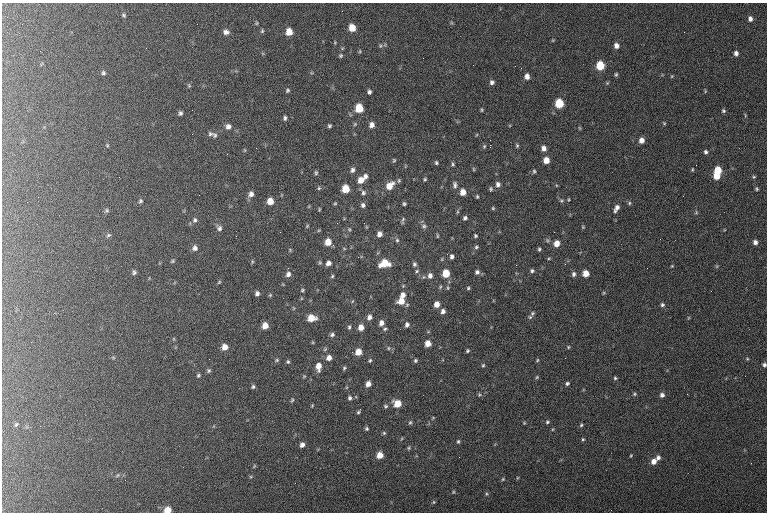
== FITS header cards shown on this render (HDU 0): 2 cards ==
NAXIS1  =                  765 / length of data axis 1
NAXIS2  =                  510 / length of data axis 2

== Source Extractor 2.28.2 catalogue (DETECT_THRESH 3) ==
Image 765 x 510 px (HDU 0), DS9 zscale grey, 1 PNG px = 1 image px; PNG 769 x 514 px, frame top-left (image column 1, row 510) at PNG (2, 3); no overlay
Background 128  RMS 7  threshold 21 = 3 sigma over >= 5 px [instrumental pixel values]
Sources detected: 214; all 214 listed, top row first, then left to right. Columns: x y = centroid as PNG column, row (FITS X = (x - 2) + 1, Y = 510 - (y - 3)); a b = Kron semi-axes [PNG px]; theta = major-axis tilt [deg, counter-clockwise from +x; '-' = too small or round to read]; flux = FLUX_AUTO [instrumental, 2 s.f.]
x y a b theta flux
124 15 5 4 - 650
750 19 6 5 - 1800
257 23 5 3 - 450
352 28 6 5 - 6500
262 31 5 4 - 560
226 32 6 5 - 1700
289 32 6 5 - 5800
684 32 2 2 - 280
553 40 5 4 - 440
380 46 6 3 71 600
616 46 6 5 - 2300
146 48 2 2 - 300
360 51 5 3 - 460
736 53 5 5 - 1600
341 56 4 4 - 620
600 66 6 5 - 13000
103 73 5 5 - 780
616 74 5 4 - 660
527 76 6 5 - 2600
672 76 5 4 - 460
492 82 5 5 - 1300
189 86 5 4 - 610
287 91 5 4 - 670
369 92 4 4 - 1100
559 103 6 6 - 15000
359 108 6 6 - 12000
482 110 5 3 - 530
723 111 5 4 - 750
180 113 5 5 - 1100
745 115 6 3 -73 440
285 118 5 4 - 940
664 123 5 4 - 490
355 124 5 5 - 570
372 125 6 5 - 2400
329 126 3 3 - 740
228 127 7 7 - 1900
579 128 6 4 -88 470
210 134 8 7 - 1200
215 135 7 7 - 1100
490 140 2 2 - 220
641 140 6 5 - 2800
107 145 4 3 - 430
490 145 3 2 - 4600
484 146 6 4 69 700
517 146 6 4 -89 720
544 148 7 6 - 2400
244 150 5 3 - 430
705 152 5 4 - 1000
394 160 5 3 - 560
546 160 6 5 - 4500
436 163 5 4 - 700
453 164 5 4 - 780
473 169 6 4 -88 500
352 170 6 5 - 1400
692 170 5 4 - 500
534 171 6 4 82 720
718 171 6 6 - 11000
316 173 5 4 - 690
365 176 6 5 - 1500
716 176 6 5 - 6100
754 177 5 4 - 570
425 179 5 4 - 580
361 180 7 6 - 4200
498 184 7 6 - 1800
455 185 10 6 -89 1600
389 186 10 7 47 6200
319 188 5 4 - 620
346 189 6 5 - 9800
491 189 6 5 - 790
757 189 5 4 - 660
463 192 6 5 - 4900
363 193 7 6 - 1200
251 194 8 6 59 2200
477 196 4 3 - 610
140 201 6 6 - 890
270 201 6 5 - 5000
561 201 6 5 - 870
335 203 4 4 - 510
629 203 5 5 - 680
404 204 3 3 - 730
363 205 6 5 - 1300
493 208 5 4 - 580
616 208 10 5 61 2200
319 209 5 2 - 440
107 210 6 5 - 730
457 212 6 4 72 630
696 212 5 5 - 590
465 218 5 5 - 1100
195 220 8 6 87 1400
403 220 10 4 78 870
307 226 5 3 - 440
424 226 8 7 - 1300
583 227 5 4 - 460
219 228 9 7 -55 1700
349 229 5 4 - 580
319 230 5 3 - 450
379 234 5 5 - 2500
108 235 7 4 38 790
236 236 3 2 - 510
437 236 7 3 -82 540
475 236 4 4 - 690
397 240 6 5 - 840
328 242 6 6 - 5600
755 242 5 5 - 1700
557 243 6 5 - 4400
476 247 5 5 - 830
195 248 7 7 - 1900
344 248 5 3 - 430
539 249 5 4 - 760
290 250 5 4 - 480
452 256 5 4 - 1400
442 259 6 3 72 520
172 261 5 3 - 600
252 262 7 4 90 590
328 263 6 5 - 2100
385 263 9 7 9 11000
414 264 7 5 76 1100
516 265 3 3 - 440
672 266 3 3 - 410
647 268 2 2 - 270
417 271 6 4 49 750
532 271 6 5 - 980
134 272 6 5 - 1000
477 272 6 6 - 1500
446 273 6 5 - 9300
586 273 5 5 - 5400
288 274 4 3 - 3300
574 274 6 5 - 1300
332 276 5 4 - 610
430 276 7 6 - 2200
219 282 6 4 46 600
448 288 6 3 -89 570
468 288 4 4 - 630
302 290 5 4 - 570
257 293 5 5 - 1400
604 293 4 4 - 430
270 295 5 4 - 570
403 295 7 6 - 2700
401 301 8 6 19 5300
437 304 6 5 - 3700
662 305 5 5 - 890
443 311 6 5 - 1900
532 313 7 6 - 1100
369 317 7 5 68 1900
311 318 7 6 - 6900
381 323 6 5 - 2300
407 325 6 5 - 1400
265 326 6 5 - 5000
349 327 6 4 81 710
361 327 6 5 - 3800
385 329 5 4 - 730
332 335 6 5 - 1100
428 343 5 5 - 4500
225 347 6 6 - 3800
568 347 5 4 - 500
388 348 6 4 90 530
325 349 5 4 - 570
467 351 4 3 - 690
358 352 6 5 - 5400
113 357 6 4 -19 570
329 358 6 5 - 2600
747 359 4 4 - 480
276 360 6 4 22 660
370 360 5 4 - 620
415 360 5 5 - 760
537 360 4 4 - 460
288 362 5 4 - 740
483 365 6 5 - 710
764 365 5 4 - 1100
318 366 9 6 86 4300
344 368 5 4 - 640
209 371 6 5 - 810
198 375 5 5 - 720
304 376 5 4 - 450
537 377 5 4 - 550
615 378 4 4 - 650
567 383 4 4 - 840
368 384 5 4 - 2900
253 387 5 4 - 810
634 394 5 4 - 650
479 395 6 5 - 720
662 395 5 5 - 1500
350 398 5 4 - 1000
292 400 6 4 67 630
397 404 6 6 - 7700
312 406 4 3 - 420
385 406 6 5 - 820
360 409 3 2 - 480
358 412 4 3 - 550
433 418 5 3 - 420
410 422 6 4 62 700
547 422 5 5 - 720
524 423 4 4 - 470
16 424 7 4 62 750
581 425 5 4 - 650
367 429 4 4 - 750
553 429 5 3 - 440
384 433 5 5 - 650
583 439 4 4 - 560
458 441 5 4 - 710
302 445 5 5 - 2000
409 448 6 5 - 670
380 455 6 5 - 5600
631 456 4 3 - 430
459 457 2 2 - 310
658 458 6 5 - 1500
654 461 7 6 - 3400
254 466 6 3 47 510
117 475 6 4 46 610
503 479 4 4 - 520
453 492 5 4 - 500
486 494 6 4 -90 590
434 502 5 4 - 550
167 510 6 5 - 7000
At the frame edge (FLAGS 8, measured only in part): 2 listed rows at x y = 764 365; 167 510